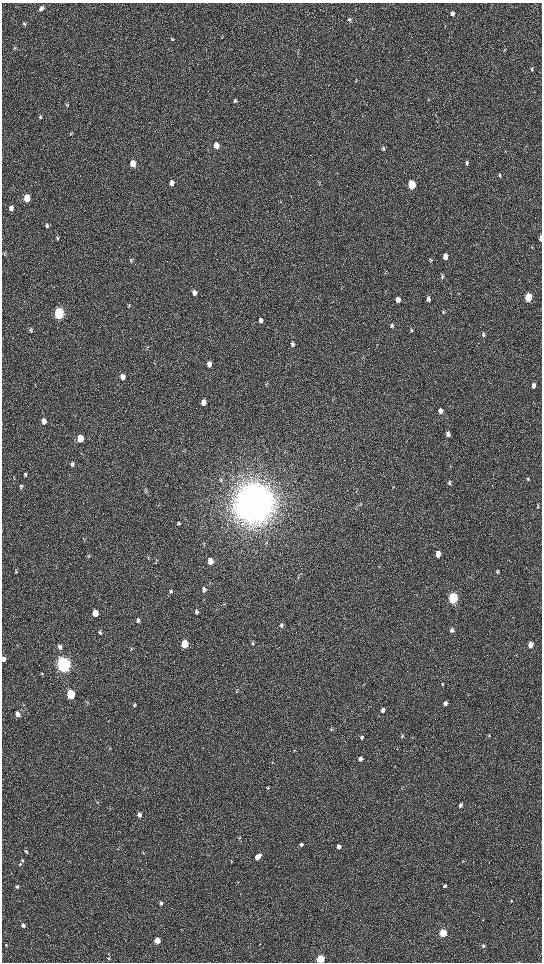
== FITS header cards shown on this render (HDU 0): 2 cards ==
NAXIS1  =                 1080 / length of data axis 1
NAXIS2  =                 1920 / length of data axis 2

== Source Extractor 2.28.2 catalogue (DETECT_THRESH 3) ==
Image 1080 x 1920 px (HDU 0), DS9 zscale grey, zoomed out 1/2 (1 PNG px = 2 x 2 image px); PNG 544 x 964 px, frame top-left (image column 1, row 1919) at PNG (2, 3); no overlay
Background 522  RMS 36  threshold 107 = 3 sigma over >= 5 px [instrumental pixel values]
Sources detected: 120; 3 cannot appear on this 1/2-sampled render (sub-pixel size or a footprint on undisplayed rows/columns) and are not listed; the other 117 listed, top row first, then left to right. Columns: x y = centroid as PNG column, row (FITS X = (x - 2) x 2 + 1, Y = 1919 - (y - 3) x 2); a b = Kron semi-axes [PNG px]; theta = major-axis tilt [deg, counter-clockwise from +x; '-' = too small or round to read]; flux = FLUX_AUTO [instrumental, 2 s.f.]
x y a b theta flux
41 8 7 5 57 2.1e+04
452 14 5 4 - 2.3e+04
349 20 5 4 - 1.3e+04
24 24 6 5 - 1.2e+04
173 39 5 3 - 6.4e+03
15 48 5 2 - 5.9e+03
505 50 5 2 - 5.8e+03
532 69 5 3 - 1.0e+04
235 101 5 4 - 1.1e+04
67 105 4 3 - 6.2e+03
40 117 6 4 -81 1.2e+04
216 145 6 5 - 6.2e+04
383 147 5 4 - 8.3e+03
383 149 5 4 - 8.9e+03
133 163 6 4 -90 1.1e+05
466 163 5 4 - 1.2e+04
500 175 6 4 -79 1.1e+04
172 183 6 5 - 3.3e+04
319 184 3 3 - 5.2e+03
412 185 6 4 -85 3.7e+05
27 198 6 4 89 1.4e+05
11 208 6 4 86 2.7e+04
47 226 6 4 -86 1.4e+04
58 238 6 4 -55 9.7e+03
541 238 5 3 - 3.1e+04
4 254 5 2 - 5.5e+03
445 256 6 4 -88 6.3e+04
430 260 6 4 19 8.3e+03
131 261 6 5 - 1.2e+04
442 277 5 4 - 9.1e+03
194 293 7 5 -83 3.1e+04
528 297 5 4 - 3.1e+05
428 299 6 4 84 2.5e+04
398 300 6 5 - 4.1e+04
129 306 6 4 81 8.7e+03
443 312 5 4 - 1.0e+04
59 313 6 5 - 9.1e+05
261 320 7 5 -89 2.4e+04
392 326 6 4 -85 1.4e+04
411 330 5 4 - 8.4e+03
31 331 6 5 - 1.1e+04
483 335 6 4 -87 1.2e+04
293 343 6 3 -50 9.9e+03
292 345 7 4 -64 1.1e+04
147 347 3 2 - 6.1e+03
209 364 6 5 - 3.5e+04
122 377 7 6 - 3.5e+04
533 386 5 4 - 2.7e+04
203 402 6 5 - 4.7e+04
440 411 6 4 87 2.8e+04
44 421 6 5 - 4.2e+04
448 434 6 4 -87 3.0e+04
80 438 6 5 - 1.2e+05
72 464 6 5 - 1.6e+04
25 475 6 4 85 1.1e+04
528 479 6 3 73 8.4e+03
449 483 7 3 87 1.1e+04
21 487 6 5 - 1.3e+04
145 492 5 3 - 8.3e+03
254 503 15 13 84 2.7e+07
538 506 5 3 - 6.9e+03
179 524 5 4 - 9.3e+03
438 554 6 4 83 6.6e+04
89 556 6 2 60 6.7e+03
210 561 6 5 - 6.4e+04
16 572 5 4 - 7.5e+03
497 572 5 3 - 9.9e+03
204 589 6 5 - 1.9e+04
171 591 6 4 -81 1.1e+04
453 598 6 4 82 8.5e+05
197 612 5 5 - 1.3e+04
95 613 6 5 - 9.0e+04
138 620 6 5 - 1.4e+04
281 625 6 5 - 1.5e+04
451 630 5 4 - 1.7e+04
100 632 6 4 -67 1.2e+04
252 643 5 4 - 1.0e+04
184 644 5 5 - 2.0e+05
530 645 5 4 - 7.1e+04
60 646 6 5 - 2.0e+04
131 649 5 2 - 6.0e+03
3 659 5 4 - 3.0e+04
63 665 6 5 - 3.8e+06
42 673 4 3 - 6.0e+03
442 684 4 3 - 6.2e+03
71 694 5 4 - 4.2e+05
445 703 5 4 - 2.2e+04
134 705 5 3 - 8.4e+03
383 710 5 4 - 2.4e+04
17 714 5 5 - 3.5e+04
331 729 4 3 - 5.9e+03
489 735 5 3 - 6.1e+03
402 736 4 3 - 7.4e+03
362 737 5 4 - 1.3e+04
361 758 5 4 - 2.0e+04
268 788 4 3 - 6.5e+03
460 805 5 4 - 2.0e+04
139 814 5 4 - 2.6e+04
239 838 4 3 - 6.2e+03
301 845 4 4 - 1.2e+04
339 847 4 4 - 3.3e+04
26 851 5 3 - 9.3e+03
257 857 6 4 38 6.0e+04
22 860 5 3 - 9.2e+03
463 861 4 2 - 4.4e+03
20 864 5 4 - 1.0e+04
445 886 4 3 - 1.7e+04
17 887 4 4 - 1.2e+04
511 901 3 3 - 4.9e+03
161 903 4 4 - 1.8e+04
23 925 4 4 - 2.6e+04
443 933 4 4 - 5.3e+05
157 940 4 4 - 1.1e+05
6 945 4 3 - 7.1e+03
483 946 4 4 - 1.3e+04
108 958 4 3 - 6.3e+03
320 959 4 4 - 4.5e+05
At the frame edge (FLAGS 8, measured only in part): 3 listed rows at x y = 541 238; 3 659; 320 959
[3 sub-pixel or undisplayed-footprint detections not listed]